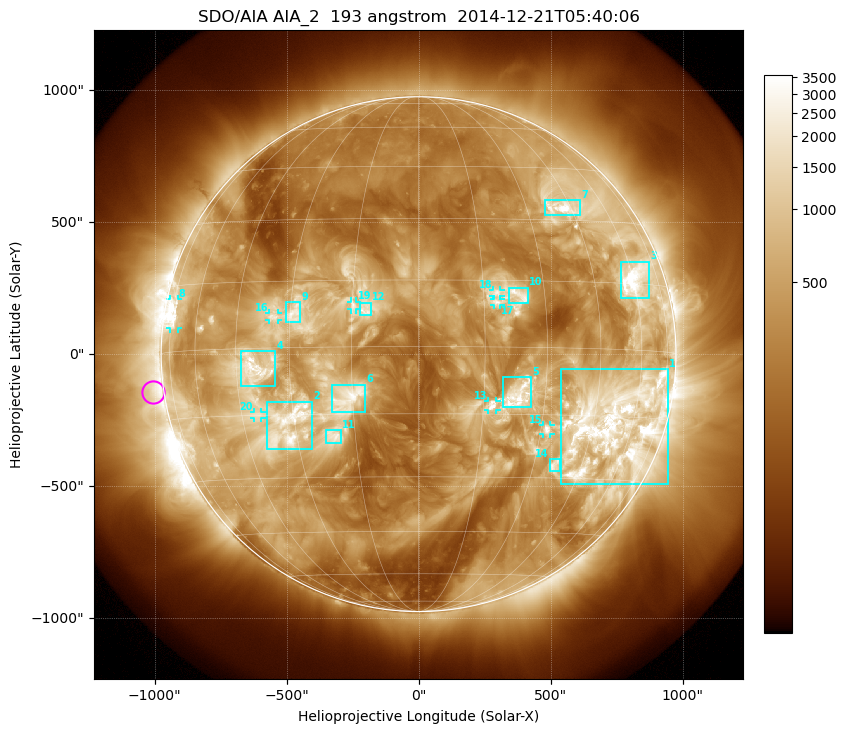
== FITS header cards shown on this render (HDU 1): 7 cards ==
TELESCOP= 'SDO/AIA'
INSTRUME= 'AIA_2'
WAVELNTH=                  193
WAVEUNIT= 'angstrom'
DATE-OBS= '2014-12-21T05:40:06.84'
CTYPE1  = 'HPLN-TAN'
CTYPE2  = 'HPLT-TAN'

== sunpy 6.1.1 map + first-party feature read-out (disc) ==
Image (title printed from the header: SDO/AIA AIA_2  193 angstrom  2014-12-21T05:40:06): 1024 x 1024 px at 2.4 arcsec/px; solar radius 975 arcsec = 406 px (full disc in frame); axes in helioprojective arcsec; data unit not stated in the header (colour bar unlabelled)
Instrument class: DISC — disc imager (sunpy class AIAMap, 193 A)
Bright regions (active regions / flare kernels): reference = the median radial profile (limb darkening/brightening removed); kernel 9 px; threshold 5 sigma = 1218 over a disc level ~341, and >= 1.15x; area >= 12 px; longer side >= 10 px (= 24 arcsec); searched inside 0.97 R_sun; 21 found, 20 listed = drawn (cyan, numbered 1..; 8 of them under ~33 arcsec drawn as corner ticks so the feature stays visible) (cap 20 boxes per figure: the strongest are kept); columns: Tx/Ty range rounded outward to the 5 arcsec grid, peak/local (2 s.f.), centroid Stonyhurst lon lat
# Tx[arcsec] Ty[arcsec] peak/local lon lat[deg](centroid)
1 540..945 -495..-55 17 +52 -17
2 -575..-400 -360..-180 12 -32 -17
3 765..875 210..350 14 +61 +16
4 -675..-540 -125..15 11 -39 -4
5 320..430 -205..-85 9 +23 -11
6 -330..-200 -220..-115 6.9 -16 -11
7 480..615 525..585 12 +42 +33
8 -940..-910 95..210 10 -73 +8
9 -505..-445 120..200 7 -29 +8
10 340..415 195..255 7 +24 +12
11 -350..-290 -335..-285 6.2 -20 -20
12 -220..-180 145..195 5.1 -12 +8
13 265..295 -210..-175 6.2 +17 -13
14 495..535 -445..-395 6.6 +36 -27
15 470..500 -305..-265 10 +32 -18
16 -570..-530 130..155 7.4 -34 +7
17 285..310 185..210 4.2 +18 +10
18 280..310 220..245 4.5 +18 +12
19 -255..-235 170..200 4.7 -15 +9
20 -625..-595 -240..-220 5.5 -40 -15
Off-limb structures (1.02-1.3 R_sun): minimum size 162 px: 5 found; the strongest spans PA ~65..125 deg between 1.02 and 1.3 R_sun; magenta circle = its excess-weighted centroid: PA ~100 deg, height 1.04 R_sun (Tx ~-1005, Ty ~-145 arcsec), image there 2.9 x the reference